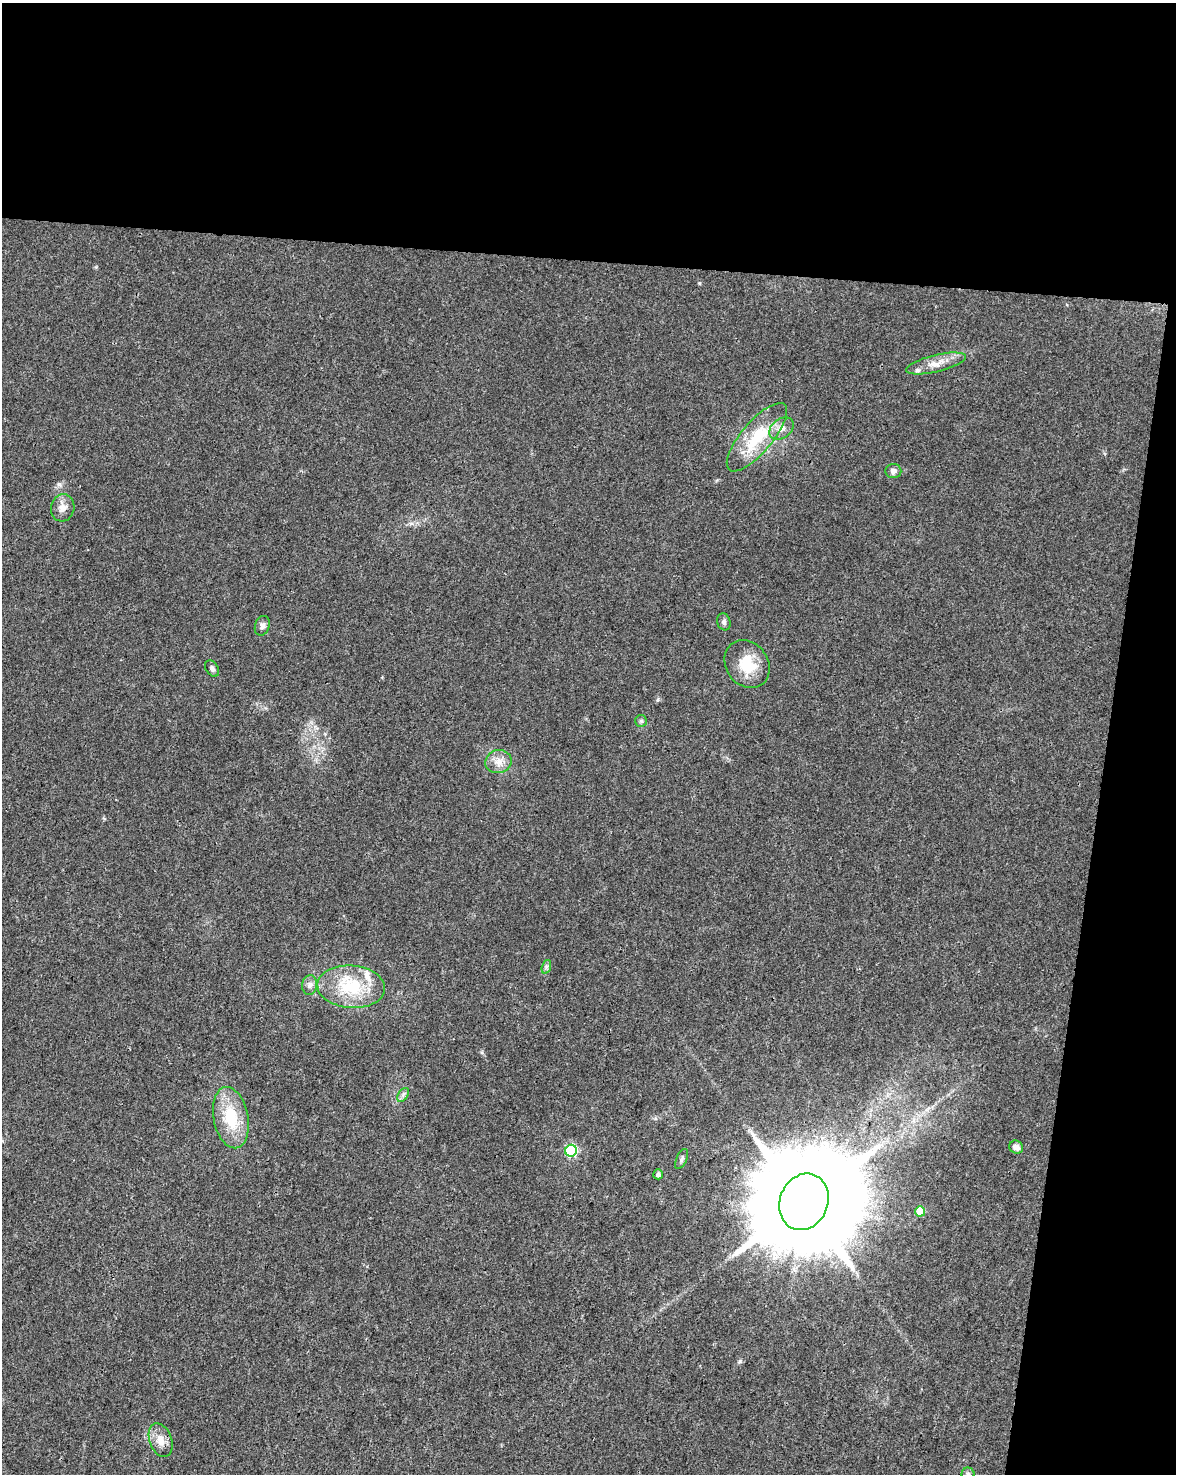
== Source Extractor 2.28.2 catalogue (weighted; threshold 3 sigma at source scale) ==
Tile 4 of 4 x 3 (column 4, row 1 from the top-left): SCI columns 3525-4698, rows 3173-4644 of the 4709 x 4928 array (HDU 1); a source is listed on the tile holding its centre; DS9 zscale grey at full resolution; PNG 1178 x 1476 px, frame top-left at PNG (2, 3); each listed source drawn as its Kron ellipse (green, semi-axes under 4 px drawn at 4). Shown black and unused: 24% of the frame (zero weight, under 3 of 4 exposures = <1% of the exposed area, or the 3 px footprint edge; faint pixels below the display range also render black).
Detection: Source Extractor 2.28.2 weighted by HDU 2 'WHT'; one run over the whole footprint, this tile lists its part. Background 0.0237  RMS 0.0033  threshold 0.0149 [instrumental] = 3 sigma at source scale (4.5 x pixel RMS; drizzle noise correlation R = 1.50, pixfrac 1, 0.0396/0.0396 arcsec/px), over >= 5 px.
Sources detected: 26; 2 inside a brighter listed object's ellipse — not listed separately; the other 24 listed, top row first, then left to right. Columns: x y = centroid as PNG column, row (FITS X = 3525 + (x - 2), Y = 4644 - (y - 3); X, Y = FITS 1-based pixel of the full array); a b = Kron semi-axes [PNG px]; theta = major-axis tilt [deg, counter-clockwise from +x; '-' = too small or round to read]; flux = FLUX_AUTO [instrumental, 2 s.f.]
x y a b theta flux
936 363 30 8 13 4.6
781 429 13 9 35 2.7
757 437 43 15 50 16
893 471 8 7 - 1.4
63 508 14 11 75 2.9
724 622 8 6 -73 0.86
262 626 10 7 72 1.2
747 664 25 21 -55 10
212 669 9 6 -56 0.98
641 721 6 6 - 0.67
498 762 13 11 17 3.3
546 967 7 4 72 0.76
310 985 10 7 81 1.4
351 987 34 21 -4 17
403 1095 8 5 57 0.92
231 1118 31 17 -79 14
1016 1147 7 6 - 1.9
571 1151 6 6 - 37
682 1159 11 5 65 0.82
658 1174 5 4 - 1.2
804 1202 29 24 68 11000
920 1211 5 5 - 7.3
161 1440 17 11 -71 3.9
968 1474 6 6 - 0.79
Isophote crosses this tile's border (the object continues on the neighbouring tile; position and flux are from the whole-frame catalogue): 1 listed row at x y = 968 1474
Unlisted compact peaks at least as high as the median listed source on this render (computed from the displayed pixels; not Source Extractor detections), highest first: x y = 740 1361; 699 283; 658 699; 482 1052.